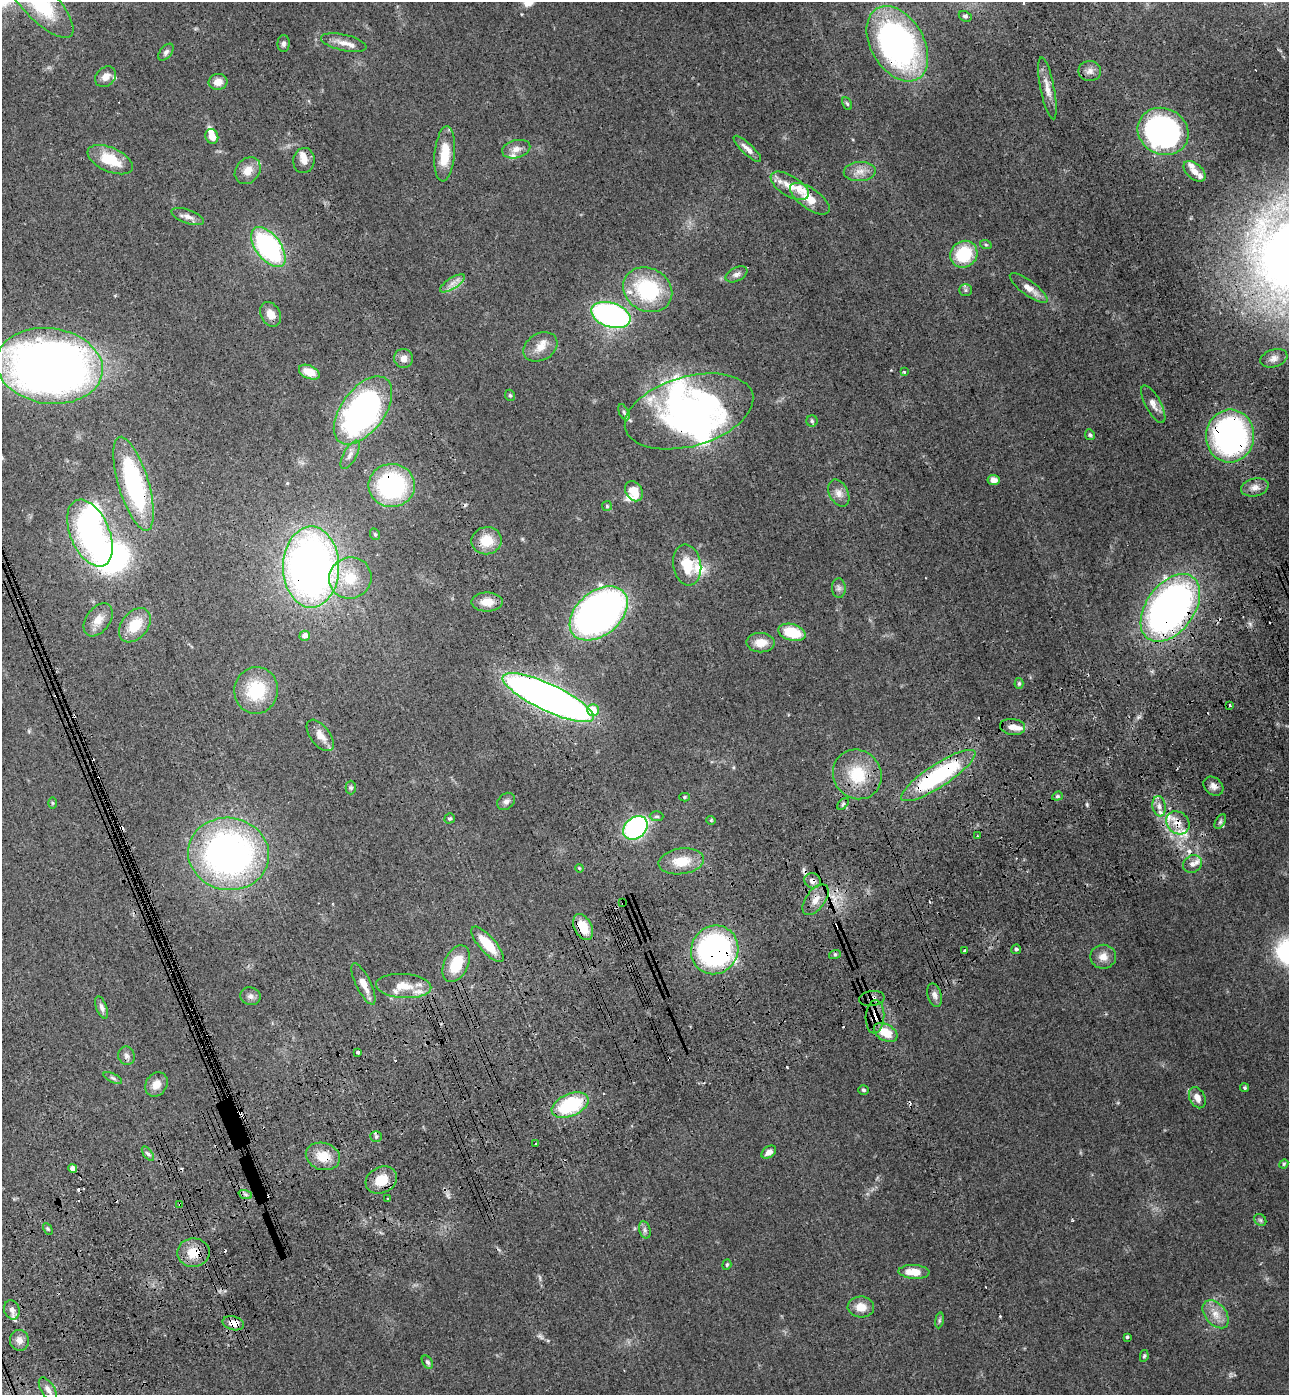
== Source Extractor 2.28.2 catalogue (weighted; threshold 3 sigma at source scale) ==
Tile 7 of 4 x 4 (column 3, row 2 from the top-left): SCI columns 2918-4204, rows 2898-4290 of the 5706 x 5794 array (HDU 1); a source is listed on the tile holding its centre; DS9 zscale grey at full resolution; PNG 1291 x 1397 px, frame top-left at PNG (2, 2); each listed source drawn as its Kron ellipse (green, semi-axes under 4 px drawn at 4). Shown black and unused: <1% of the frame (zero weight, under 3 of 4 exposures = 6% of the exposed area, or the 3 px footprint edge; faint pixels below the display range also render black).
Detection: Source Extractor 2.28.2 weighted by HDU 2 'WHT'; one run over the whole footprint, this tile lists its part. Background 0.0787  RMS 0.0043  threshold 0.0195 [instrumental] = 3 sigma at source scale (4.5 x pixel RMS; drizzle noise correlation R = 1.50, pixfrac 1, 0.05/0.05 arcsec/px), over >= 5 px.
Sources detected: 196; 4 inside a brighter object's white glare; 21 cosmic-ray / hot-pixel residue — neither listed nor drawn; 18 inside a brighter listed object's ellipse — not listed separately; the other 153 listed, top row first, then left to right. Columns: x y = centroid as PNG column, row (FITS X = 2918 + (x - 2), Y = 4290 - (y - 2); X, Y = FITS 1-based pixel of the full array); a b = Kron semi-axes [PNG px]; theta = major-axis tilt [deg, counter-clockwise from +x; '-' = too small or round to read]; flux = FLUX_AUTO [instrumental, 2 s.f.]
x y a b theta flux
39 2 47 16 -46 40
965 16 7 5 -26 0.84
283 43 8 6 89 1.3
344 43 23 8 -12 4
897 44 41 26 -60 130
166 52 10 5 51 1.3
1090 71 11 10 - 2.5
106 77 11 9 41 3.2
218 82 9 8 - 3.8
1047 88 31 7 -79 4.9
847 104 6 4 -62 0.63
1163 131 26 23 -28 130
212 136 7 6 - 4.7
516 149 14 9 15 3.1
747 149 18 5 -43 3
445 154 27 10 85 11
110 160 24 12 -24 13
304 161 13 10 85 3.1
248 171 14 11 50 4.7
860 171 16 9 2 4.2
1195 171 13 7 -41 2.6
790 186 21 10 -31 6.2
810 199 23 10 -35 7.6
188 216 17 7 -20 2.7
986 245 6 3 -19 0.53
268 247 23 12 -53 65
964 254 14 13 - 21
736 274 12 6 26 1.9
452 283 14 5 32 2.9
1029 288 23 7 -36 4.6
648 290 25 21 -29 36
965 290 6 5 - 0.88
271 314 13 9 -61 3.9
611 315 20 12 -18 120
540 347 18 13 30 5.2
403 358 9 9 - 3
1274 358 14 8 17 2.5
49 366 53 37 -7 410
309 372 11 6 -24 6.9
904 372 3 3 - 0.52
510 395 6 5 - 0.72
1153 404 21 8 -62 3.3
363 410 39 21 53 150
689 411 66 35 16 92
624 412 8 4 -65 0.97
812 421 5 5 - 0.84
1090 435 5 5 - 0.69
1230 436 26 24 84 120
350 455 16 6 61 2.4
993 480 6 5 - 2.7
133 484 49 15 -73 56
392 485 23 21 -1 57
1255 487 14 9 13 3.3
634 491 11 8 -57 7.3
839 493 14 9 -63 3.2
607 506 5 5 - 0.55
90 533 35 19 -67 83
375 534 6 4 -68 0.64
487 541 15 13 9 9.5
687 565 21 14 -81 11
311 567 40 28 90 250
350 578 21 20 - 14
839 588 10 6 -87 1.5
487 602 15 9 0 5.4
1170 608 38 24 54 220
599 613 33 22 40 200
98 620 18 12 54 5.2
135 625 19 13 51 11
792 632 14 8 -16 15
305 636 5 5 - 3
761 643 14 9 -1 5.7
1019 683 5 4 - 0.78
256 690 23 22 - 21
548 697 50 13 -25 320
1230 705 3 2 - 0.63
593 710 6 6 - 7.4
1012 727 13 8 -8 3.1
320 735 18 9 -52 4.3
857 774 25 23 -53 18
938 775 43 11 33 54
1213 786 11 8 -40 2.3
351 788 7 5 -89 0.82
1057 796 5 4 - 0.62
684 797 5 4 - 0.66
506 801 10 7 41 1.6
52 803 5 4 - 0.48
843 804 7 4 46 0.8
1159 806 10 6 -80 2.5
657 816 7 5 -1 0.83
450 818 5 5 - 0.79
711 820 4 4 - 0.45
1220 822 8 4 59 1.1
1178 823 13 10 -43 5.7
635 828 13 10 42 79
977 836 2 2 - 0.44
228 854 40 36 -9 180
681 861 23 12 8 10
1192 864 10 8 33 2.6
579 868 4 3 - 0.33
812 881 8 7 - 2.3
815 900 17 9 52 4.8
623 903 3 3 - 1.7
583 927 14 8 -63 9.4
487 944 22 8 -48 12
1016 949 5 5 - 0.87
715 950 25 23 57 110
965 951 4 3 - 1.7
835 954 6 4 19 0.7
1103 957 13 12 - 3.9
456 964 19 12 64 14
363 984 22 7 -64 4.8
404 986 28 12 -3 9.2
935 995 12 7 -75 2
250 996 10 9 - 1.9
872 998 13 7 8 2.5
102 1008 11 5 -69 1.7
875 1017 16 9 86 6
886 1032 13 8 -31 9.4
358 1052 3 3 - 5.7
126 1056 9 8 - 1.8
113 1078 10 4 -26 1
156 1084 13 10 56 4.6
1245 1088 5 4 - 0.64
863 1090 5 4 - 0.82
1197 1098 11 7 -64 3.3
570 1105 19 11 22 33
376 1136 6 5 - 0.87
535 1144 3 2 - 0.41
769 1152 8 5 35 2.2
148 1154 8 4 -53 1
323 1156 17 13 -17 8.5
1284 1164 5 4 - 0.57
73 1168 4 4 - 3.7
381 1180 16 13 28 9.2
245 1194 7 4 -19 1
388 1198 3 2 - 0.42
180 1204 3 3 - 2.5
1260 1220 7 5 -45 0.78
48 1229 6 4 -60 0.65
645 1230 9 5 -74 1.2
193 1253 16 14 1 8.6
727 1265 5 4 - 0.52
914 1272 15 7 -4 6.8
861 1307 13 10 -2 5.3
12 1310 10 7 -71 2.7
1216 1314 16 10 -50 5.3
939 1320 8 4 82 0.75
233 1323 11 7 -15 5.3
1127 1337 4 3 - 0.64
19 1340 10 9 - 2.7
1144 1356 6 4 79 0.66
427 1362 7 5 -56 1
48 1389 13 6 -58 2.5
Overlapping masked pixels (flux is a lower limit): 24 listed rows (the first 20) at x y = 897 44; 810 199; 689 411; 1230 436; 133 484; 392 485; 311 567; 1170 608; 548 697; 938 775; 1213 786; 1178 823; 812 881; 815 900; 623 903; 583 927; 715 950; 872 998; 875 1017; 323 1156
Isophote crosses this tile's border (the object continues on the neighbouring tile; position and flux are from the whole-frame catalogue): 2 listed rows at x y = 39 2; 897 44
Unlisted compact peaks at least as high as the median listed source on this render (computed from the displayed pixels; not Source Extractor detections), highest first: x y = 1087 804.